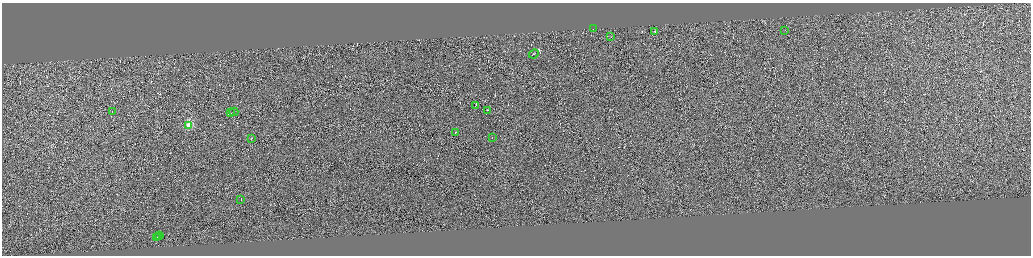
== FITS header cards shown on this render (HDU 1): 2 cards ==
NAXIS1  =                 4116
NAXIS2  =                 1014

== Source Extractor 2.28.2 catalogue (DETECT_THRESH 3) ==
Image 4116 x 1014 px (HDU 1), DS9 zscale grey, zoomed out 1/4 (1 PNG px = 4 x 4 image px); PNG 1033 x 258 px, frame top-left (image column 2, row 1011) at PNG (2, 3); each listed source drawn as its Kron ellipse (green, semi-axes under 4 px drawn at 4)
Background -0.0431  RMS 3.9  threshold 11.6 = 3 sigma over >= 5 px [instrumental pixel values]
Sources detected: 362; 344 cannot appear on this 1/4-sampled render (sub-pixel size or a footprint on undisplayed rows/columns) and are neither listed nor drawn; the other 18 listed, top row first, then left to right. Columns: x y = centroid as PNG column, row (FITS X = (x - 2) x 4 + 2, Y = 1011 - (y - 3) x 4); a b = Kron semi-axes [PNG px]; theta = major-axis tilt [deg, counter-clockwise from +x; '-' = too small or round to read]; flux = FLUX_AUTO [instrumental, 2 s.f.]
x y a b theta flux
593 29 2 1 - 49000
785 30 2 1 - 16000
655 31 2 1 - 13000
611 36 2 1 - 23000
534 54 5 1 - 31000
476 105 2 1 - 8600
487 110 2 1 - 13000
112 111 2 1 - 19000
234 112 4 1 - 30000
231 113 3 1 - 26000
189 125 2 2 - 130000
456 132 2 1 - 19000
492 137 2 1 - 13000
252 139 2 1 - 18000
241 199 2 1 - 21000
159 235 2 1 - 67000
158 236 3 1 - 62000
157 237 2 1 - 68000
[344 sub-pixel or undisplayed-footprint detections neither listed nor drawn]